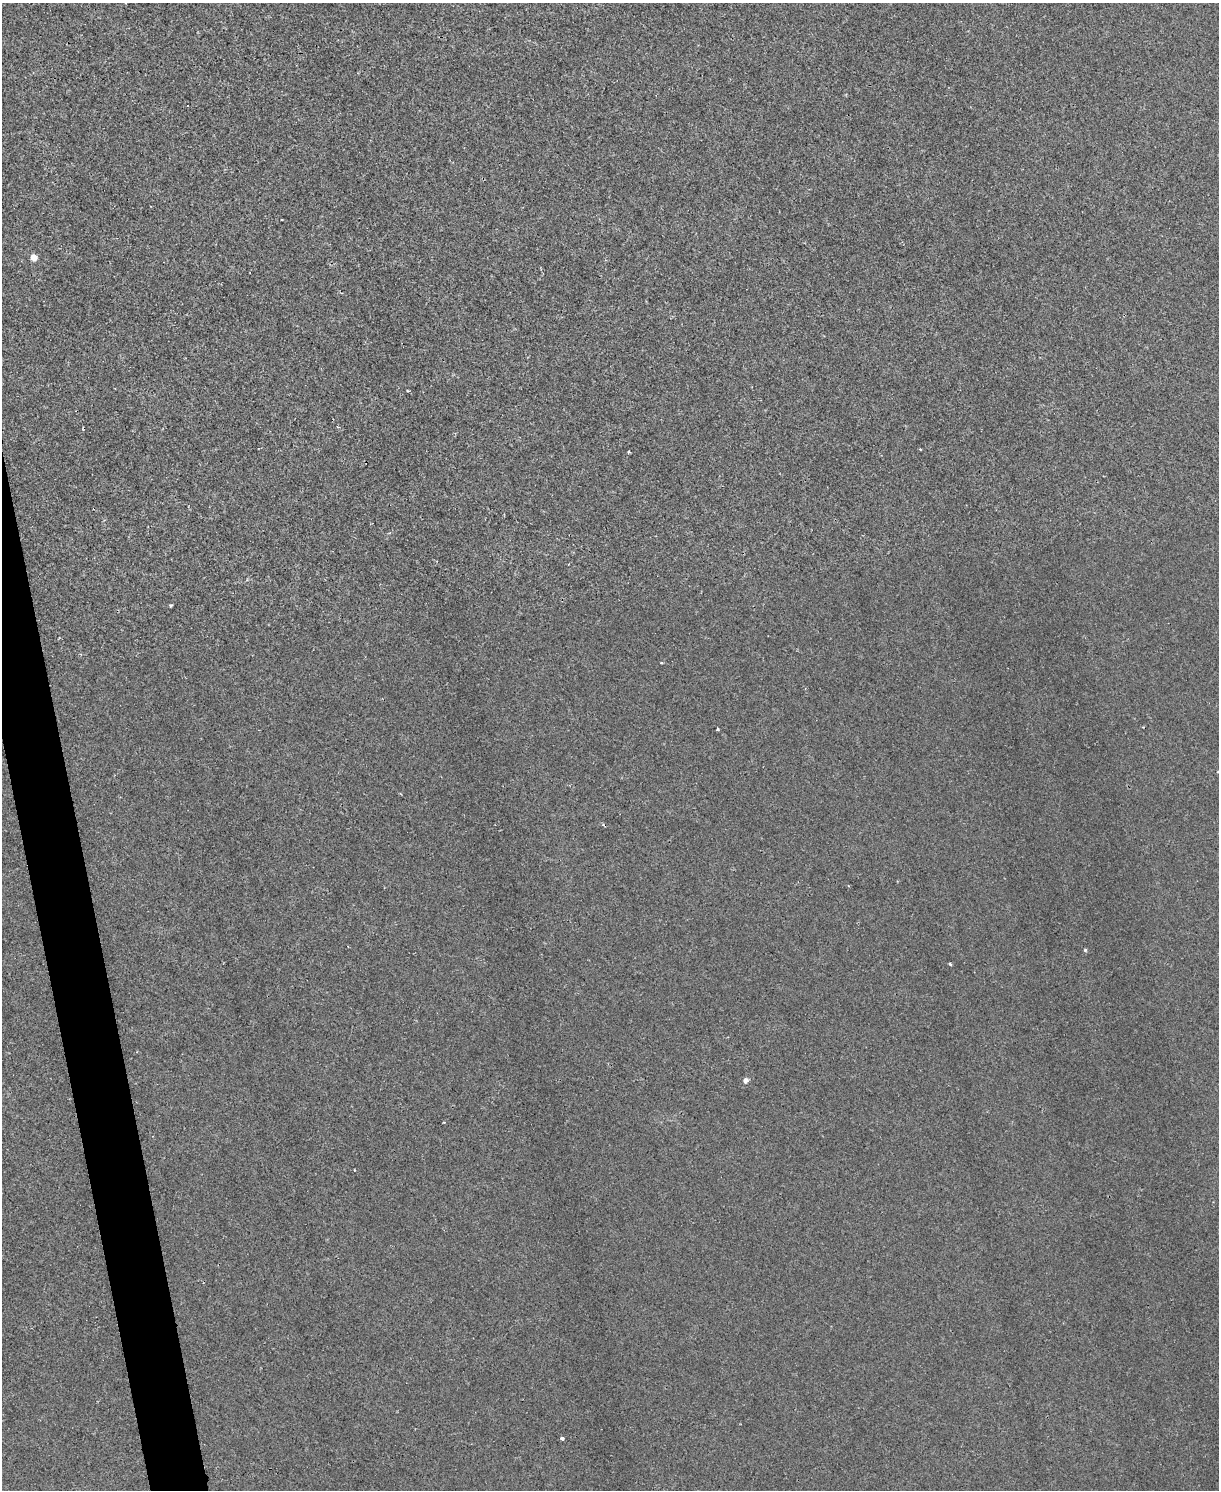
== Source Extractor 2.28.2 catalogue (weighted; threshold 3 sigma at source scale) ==
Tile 7 of 4 x 3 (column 3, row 2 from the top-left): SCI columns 2433-3649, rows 1622-3109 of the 4865 x 4846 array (HDU 1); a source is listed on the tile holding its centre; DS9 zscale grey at full resolution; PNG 1221 x 1492 px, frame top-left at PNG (2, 3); no overlay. Shown black and unused: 3% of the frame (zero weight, under 2 of 3 exposures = <1% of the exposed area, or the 3 px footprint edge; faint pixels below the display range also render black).
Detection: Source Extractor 2.28.2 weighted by HDU 2 'WHT'; one run over the whole footprint, this tile lists its part. Background 0.00171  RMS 0.0034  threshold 0.0153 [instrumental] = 3 sigma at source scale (4.5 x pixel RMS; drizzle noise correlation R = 1.50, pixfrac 1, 0.05/0.05 arcsec/px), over >= 5 px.
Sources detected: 10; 1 cosmic-ray / hot-pixel residue — not listed; the other 9 listed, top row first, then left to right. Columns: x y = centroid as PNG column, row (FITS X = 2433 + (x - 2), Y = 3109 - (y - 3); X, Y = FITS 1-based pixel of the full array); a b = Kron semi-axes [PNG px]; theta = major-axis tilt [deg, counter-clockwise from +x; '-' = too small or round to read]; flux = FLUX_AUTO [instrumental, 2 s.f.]
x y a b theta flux
34 258 5 5 - 5.8
408 391 4 2 - 0.31
920 449 4 2 - 0.28
170 605 3 3 - 0.44
717 729 4 3 - 0.33
1085 950 4 4 - 0.44
950 964 3 3 - 0.49
746 1080 5 4 - 1.9
562 1438 4 3 - 0.94